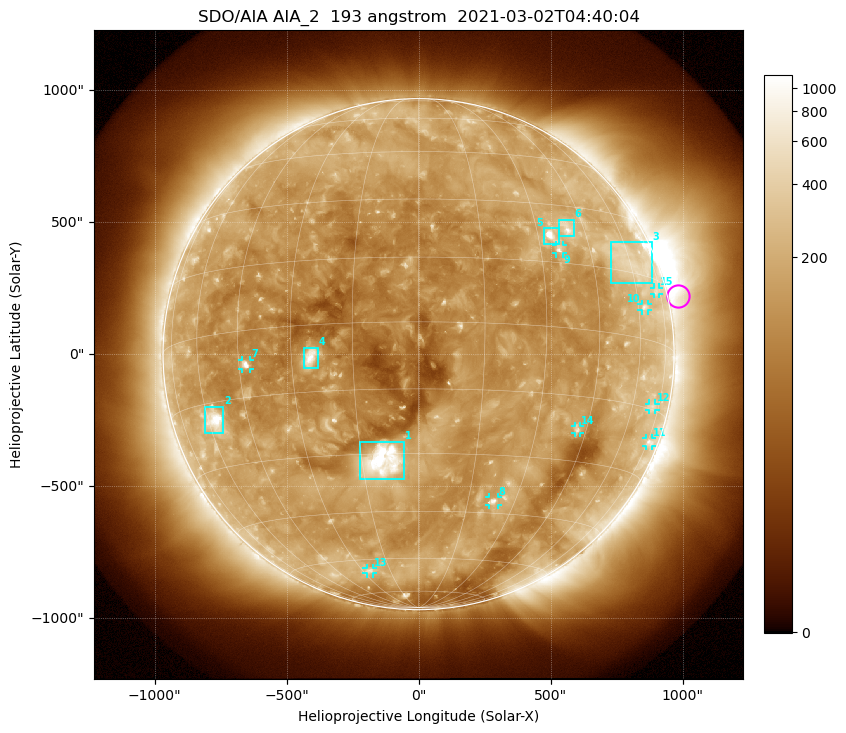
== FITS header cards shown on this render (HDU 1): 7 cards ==
TELESCOP= 'SDO/AIA '           / For AIA: SDO/AIA
INSTRUME= 'AIA_2   '           / For AIA: AIA_ATA1, AIA_ATA2, AIA_ATA3 or AIA_AT
WAVELNTH=                  193 / [angstrom] Wavelength
WAVEUNIT= 'angstrom'           / Wavelength unit: angstrom
DATE-OBS= '2021-03-02T04:40:04.843' / [ISO] Date when observation started; ISO 8
CTYPE1  = 'HPLN-TAN'           / CTYPE1: HPLN
CTYPE2  = 'HPLT-TAN'           / CTYPE2: HPLT

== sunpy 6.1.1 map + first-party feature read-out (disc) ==
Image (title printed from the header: SDO/AIA AIA_2  193 angstrom  2021-03-02T04:40:04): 1024 x 1024 px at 2.4 arcsec/px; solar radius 968 arcsec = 403 px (full disc in frame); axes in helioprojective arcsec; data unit not stated in the header (colour bar unlabelled)
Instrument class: DISC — disc imager (sunpy class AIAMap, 193 A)
Bright regions (active regions / flare kernels): reference = the median radial profile (limb darkening/brightening removed); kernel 9 px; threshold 5 sigma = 217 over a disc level ~127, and >= 1.15x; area >= 12 px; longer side >= 10 px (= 24 arcsec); searched inside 0.97 R_sun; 15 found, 15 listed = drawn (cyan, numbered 1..; 9 of them under ~33 arcsec drawn as corner ticks so the feature stays visible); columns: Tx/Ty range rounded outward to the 5 arcsec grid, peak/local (2 s.f.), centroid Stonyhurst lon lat
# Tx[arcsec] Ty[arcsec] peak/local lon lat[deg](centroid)
1 -225..-55 -475..-330 18 -10 -32
2 -810..-740 -300..-200 13 -57 -19
3 725..885 265..425 2.7 +60 +18
4 -435..-380 -55..25 9.7 -25 -7
5 475..530 415..480 14 +34 +22
6 530..590 445..510 5.4 +39 +24
7 -670..-635 -55..-20 7.2 -43 -8
8 265..300 -570..-540 5.3 +23 -42
9 520..550 380..415 5 +35 +18
10 845..870 165..190 3.1 +63 +7
11 860..885 -350..-320 3.1 +76 -22
12 870..900 -210..-185 2.4 +70 -14
13 -200..-170 -830..-810 2.9 -26 -64
14 590..615 -300..-270 3.6 +42 -22
15 890..910 225..255 2.2 +72 +12
Off-limb structures (1.02-1.3 R_sun): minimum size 162 px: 7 found; the strongest spans PA ~215..325 deg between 1.02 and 1.3 R_sun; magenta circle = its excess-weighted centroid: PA ~285 deg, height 1.04 R_sun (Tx ~985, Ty ~220 arcsec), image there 2.2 x the reference